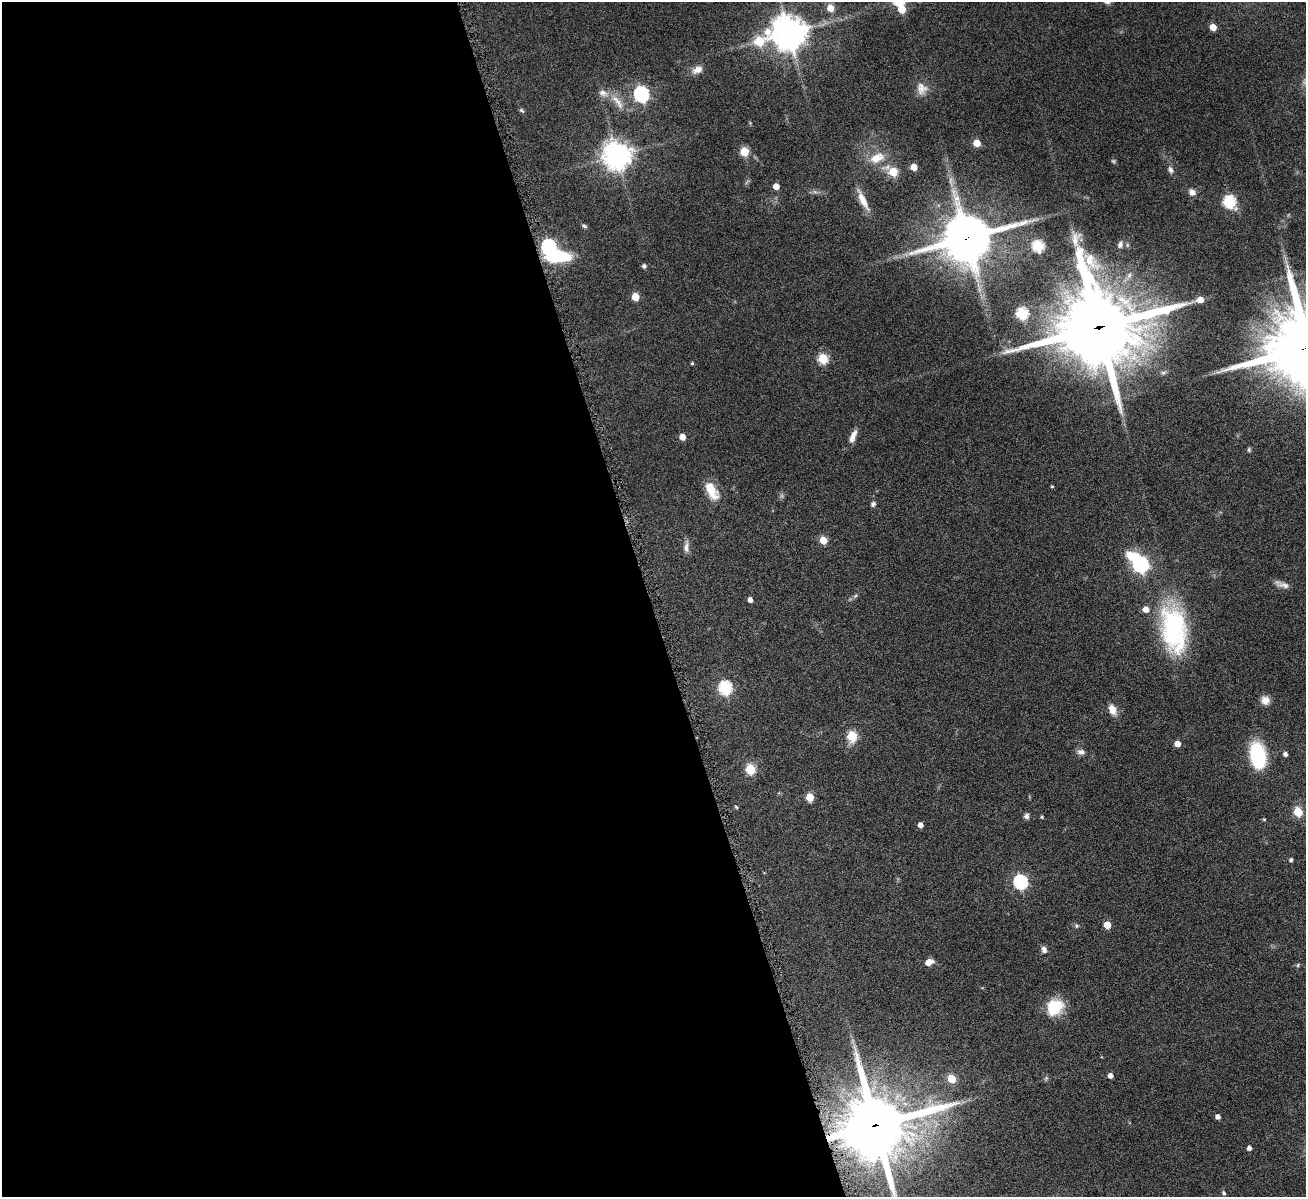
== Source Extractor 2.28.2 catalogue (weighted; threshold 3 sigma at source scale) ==
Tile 9 of 4 x 4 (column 1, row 3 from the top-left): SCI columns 7-1310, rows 1471-2665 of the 5223 x 5210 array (HDU 1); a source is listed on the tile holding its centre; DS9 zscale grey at full resolution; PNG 1308 x 1199 px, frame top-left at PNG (2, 2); no overlay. Shown black and unused: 50% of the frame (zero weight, under 4 of 8 exposures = <1% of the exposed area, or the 3 px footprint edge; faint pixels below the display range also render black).
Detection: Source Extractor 2.28.2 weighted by HDU 2 'WHT'; one run over the whole footprint, this tile lists its part. Background 0.108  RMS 0.0052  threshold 0.0211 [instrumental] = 3 sigma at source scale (4.09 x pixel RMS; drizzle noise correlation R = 1.36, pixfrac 0.8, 0.05/0.05 arcsec/px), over >= 5 px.
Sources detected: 83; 2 too faint to see at this stretch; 1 inside a brighter object's white glare — not listed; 2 inside a brighter listed object's ellipse — not listed separately; the other 78 listed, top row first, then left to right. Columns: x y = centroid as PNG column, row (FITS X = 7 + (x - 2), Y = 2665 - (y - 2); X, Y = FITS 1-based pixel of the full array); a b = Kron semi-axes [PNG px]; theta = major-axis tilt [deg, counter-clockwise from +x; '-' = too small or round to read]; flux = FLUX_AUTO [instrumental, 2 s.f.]
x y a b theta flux
830 8 7 6 - 5.5
902 9 6 5 - 11
1213 27 5 5 - 6.4
789 33 11 11 - 900
759 41 9 6 32 20
697 70 14 9 28 3.7
921 89 17 14 -80 5.2
641 94 7 6 - 120
618 102 28 8 -52 6.4
522 110 7 5 -39 0.85
976 143 5 5 - 8.5
744 152 5 5 - 18
617 155 9 8 - 660
877 158 23 13 20 8.9
1113 161 6 5 - 0.71
914 167 5 5 - 6.1
1170 170 9 6 -58 1.9
893 172 7 5 -33 19
776 186 5 4 - 5.4
815 192 7 4 -18 1.1
1192 192 9 7 -44 2.5
863 200 30 8 -64 6.5
1229 202 7 6 - 54
584 226 7 5 -42 0.94
967 238 17 14 22 2300
1120 244 9 6 76 1.7
1038 246 6 6 - 45
548 247 7 6 - 110
644 266 4 4 - 1.4
635 297 5 5 - 12
1200 300 6 5 - 4.7
1022 313 6 6 - 46
1099 327 29 29 - 4700
823 359 6 5 - 26
692 363 4 3 - 0.67
682 437 5 4 - 4.7
853 437 18 6 68 4
1249 449 6 4 89 0.72
1052 486 4 3 - 0.63
712 491 20 10 -61 10
873 504 6 6 - 1.3
823 540 5 5 - 11
686 547 16 7 87 2.7
1140 564 11 7 -45 150
1282 584 20 6 -19 3
855 596 7 4 44 0.96
750 600 4 4 - 2.6
1174 629 58 29 -81 65
725 688 7 6 - 64
1265 700 11 10 - 3.8
1112 710 13 8 -66 4.7
852 736 6 5 - 26
1177 744 5 4 - 5.2
1081 752 10 7 -16 2.2
1285 754 4 4 - 1.8
1258 756 20 11 -79 52
750 769 6 5 - 28
810 797 5 5 - 14
736 807 5 4 - 0.55
1298 812 5 5 - 20
1026 816 7 6 - 1.5
1042 817 4 4 - 0.58
1264 819 4 4 - 0.5
920 825 5 4 - 2.8
1291 860 5 4 - 1
1020 882 6 6 - 88
1107 925 5 5 - 9.4
1076 926 7 5 -47 0.87
1044 950 8 6 -71 2
929 962 6 5 - 5.5
1298 965 6 5 - 0.73
1055 1007 20 17 45 15
1110 1076 4 4 - 2.7
952 1078 5 5 - 15
1218 1117 4 4 - 2.3
875 1125 22 21 - 3600
1249 1148 4 4 - 2
1224 1193 6 5 - 0.9
Overlapping masked pixels (flux is a lower limit): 3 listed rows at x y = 967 238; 1099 327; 875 1125
Isophote crosses this tile's border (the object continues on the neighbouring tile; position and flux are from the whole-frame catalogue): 1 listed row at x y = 875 1125